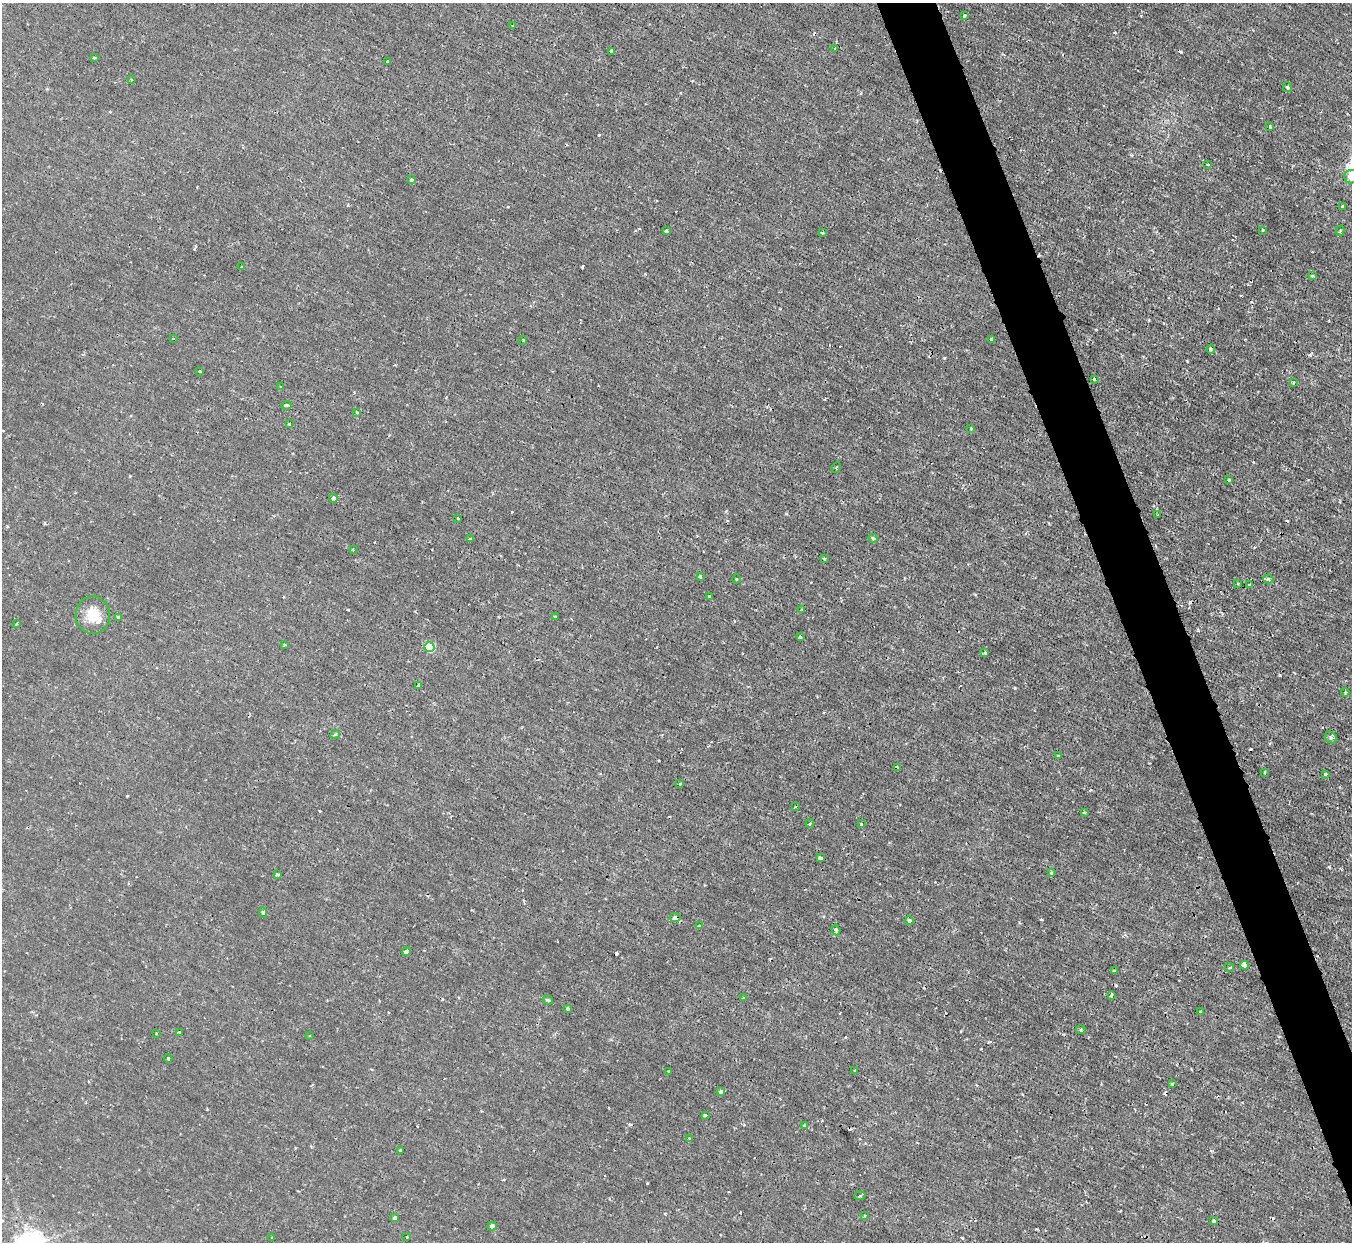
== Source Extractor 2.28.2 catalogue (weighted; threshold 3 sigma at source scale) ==
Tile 6 of 4 x 4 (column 2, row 2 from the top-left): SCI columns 1351-2700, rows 2630-3869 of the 5399 x 5386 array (HDU 1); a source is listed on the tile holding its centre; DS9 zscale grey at full resolution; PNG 1354 x 1244 px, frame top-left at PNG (2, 3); each listed source drawn as its Kron ellipse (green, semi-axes under 4 px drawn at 4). Shown black and unused: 4% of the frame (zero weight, under 2 of 3 exposures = <1% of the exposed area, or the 3 px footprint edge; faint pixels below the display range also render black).
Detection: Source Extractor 2.28.2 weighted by HDU 2 'WHT'; one run over the whole footprint, this tile lists its part. Background 0.00163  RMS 0.0014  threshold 0.00635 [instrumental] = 3 sigma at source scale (4.5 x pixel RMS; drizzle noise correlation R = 1.50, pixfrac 1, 0.05/0.05 arcsec/px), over >= 5 px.
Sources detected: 125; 19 cosmic-ray / hot-pixel residue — neither listed nor drawn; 1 inside a brighter listed object's ellipse — not listed separately; the other 105 listed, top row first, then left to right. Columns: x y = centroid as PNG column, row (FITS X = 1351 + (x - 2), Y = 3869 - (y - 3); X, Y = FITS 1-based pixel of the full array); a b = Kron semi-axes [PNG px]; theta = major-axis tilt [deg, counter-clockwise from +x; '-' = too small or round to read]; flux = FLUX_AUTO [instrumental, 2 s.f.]
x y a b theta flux
964 16 3 3 - 0.58
513 25 3 2 - 0.16
835 48 4 3 - 0.14
612 51 3 3 - 0.4
94 58 4 3 - 0.13
387 61 3 2 - 0.12
131 80 3 3 - 0.16
1287 87 5 4 - 0.26
1270 127 3 3 - 0.32
1207 165 3 3 - 0.19
1351 177 7 6 - 1.5
412 180 3 3 - 0.33
1343 207 4 3 - 0.24
1263 230 3 3 - 0.33
666 231 3 3 - 0.2
1340 231 5 4 - 0.23
822 233 3 3 - 0.15
241 267 3 2 - 0.1
1313 276 3 2 - 0.31
173 339 3 2 - 0.1
992 339 3 3 - 0.27
523 340 4 3 - 0.16
1211 349 4 4 - 0.39
200 371 3 2 - 0.14
1094 379 3 3 - 0.29
1293 382 4 3 - 0.19
281 387 4 2 - 0.099
286 405 5 3 - 0.31
357 412 3 2 - 0.23
289 424 3 3 - 0.16
971 428 3 3 - 0.14
836 468 6 3 61 0.13
1229 480 3 2 - 0.16
333 498 4 4 - 0.63
1157 515 3 2 - 0.1
458 519 3 3 - 0.27
470 538 4 3 - 0.36
873 538 4 3 - 0.45
353 550 3 3 - 0.14
824 559 3 2 - 0.17
700 576 3 2 - 0.18
736 579 4 3 - 0.13
1268 579 5 4 - 0.55
1238 583 3 3 - 0.14
1250 584 3 3 - 3.1
709 596 3 3 - 0.18
802 610 3 3 - 0.32
93 615 19 17 -89 2.9
118 617 3 3 - 0.26
555 617 3 3 - 0.15
16 624 3 2 - 0.12
800 637 3 3 - 0.18
284 645 3 3 - 0.18
430 647 5 5 - 5.6
985 653 3 3 - 0.29
419 685 4 3 - 0.45
1345 692 4 3 - 0.17
335 734 5 4 - 0.21
1331 738 6 5 - 0.35
1058 756 3 3 - 0.1
897 768 4 3 - 1.1
1265 772 4 2 - 0.13
1325 774 3 2 - 0.16
679 784 4 2 - 0.12
795 807 3 2 - 0.16
1084 813 4 2 - 0.16
810 824 4 3 - 0.21
861 824 3 3 - 0.14
820 858 4 3 - 0.63
1051 873 4 3 - 0.19
277 875 4 3 - 0.36
263 912 5 4 - 0.26
675 917 5 4 - 0.93
909 921 4 4 - 0.41
700 926 4 2 - 0.2
836 930 5 4 - 0.59
406 952 5 4 - 1.1
1244 965 4 4 - 0.98
1229 967 4 3 - 0.27
1114 971 4 3 - 0.21
1111 995 3 3 - 0.49
744 998 3 2 - 0.16
548 1000 5 3 - 0.26
567 1009 3 3 - 0.27
1200 1012 3 3 - 0.13
1081 1030 4 4 - 0.19
179 1032 3 2 - 0.19
156 1033 2 2 - 0.14
310 1036 2 2 - 0.14
168 1059 4 2 - 0.23
855 1070 3 3 - 0.2
669 1072 3 3 - 0.32
1172 1084 3 3 - 0.17
721 1092 4 4 - 0.52
705 1115 3 3 - 0.69
804 1125 4 3 - 0.26
689 1138 3 2 - 0.11
401 1150 3 3 - 0.42
860 1196 5 3 - 0.16
865 1216 3 3 - 0.13
394 1217 4 3 - 0.34
1214 1221 4 3 - 0.34
492 1226 4 4 - 1.4
407 1237 3 2 - 0.092
272 1238 3 3 - 0.17
Overlapping masked pixels (flux is a lower limit): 5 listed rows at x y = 1211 349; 897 768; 675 917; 836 930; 1111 995
Isophote crosses this tile's border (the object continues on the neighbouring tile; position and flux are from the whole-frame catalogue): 1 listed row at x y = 1351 177
Unlisted compact peaks at least as high as the median listed source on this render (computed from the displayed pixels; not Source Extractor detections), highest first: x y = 599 135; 1329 867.